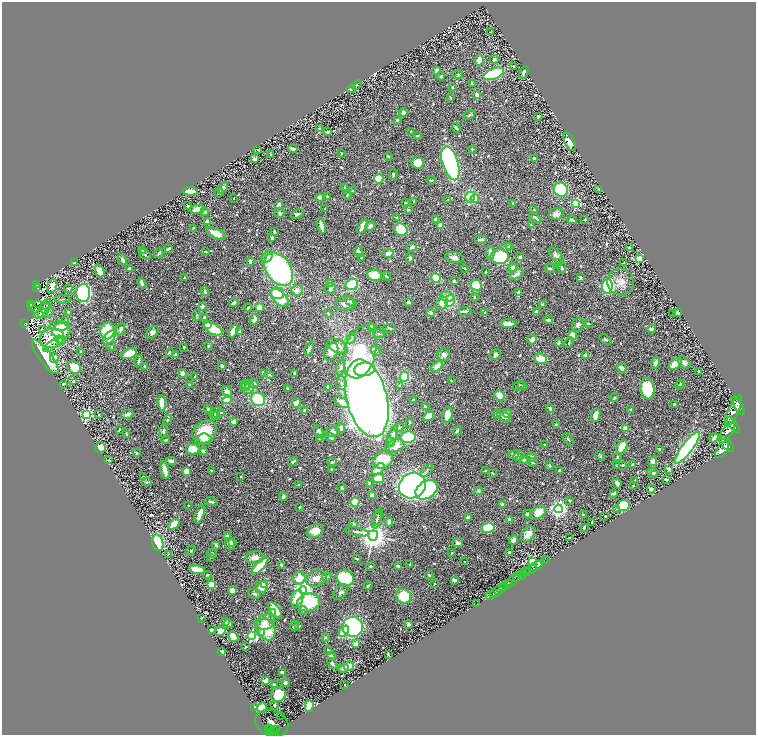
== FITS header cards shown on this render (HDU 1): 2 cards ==
NAXIS1  =                 1508
NAXIS2  =                 1466

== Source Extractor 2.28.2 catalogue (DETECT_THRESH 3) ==
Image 1508 x 1466 px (HDU 1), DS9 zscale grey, zoomed out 1/2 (1 PNG px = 2 x 2 image px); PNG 758 x 737 px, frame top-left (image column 1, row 1466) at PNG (2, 2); each listed source drawn as its Kron ellipse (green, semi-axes under 4 px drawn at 4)
Background 0.949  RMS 0.021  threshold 0.0637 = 3 sigma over >= 5 px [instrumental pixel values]
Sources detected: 808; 35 cannot appear on this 1/2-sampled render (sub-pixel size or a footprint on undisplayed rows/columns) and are neither listed nor drawn; of the other 773, the 500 brightest by FLUX_AUTO listed and drawn (273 fainter detections omitted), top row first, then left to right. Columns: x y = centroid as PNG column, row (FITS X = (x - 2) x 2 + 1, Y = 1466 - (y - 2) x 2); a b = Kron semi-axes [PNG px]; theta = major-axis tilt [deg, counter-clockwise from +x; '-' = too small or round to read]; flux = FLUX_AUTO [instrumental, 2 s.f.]
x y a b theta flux
491 32 3 2 - 3.9
494 59 4 3 - 16
479 60 5 4 - 52
513 66 2 2 - 4
437 70 2 2 - 52
524 72 6 3 66 14
494 74 11 5 20 400
458 75 5 3 - 3.8
441 76 4 3 - 6.3
472 84 4 3 - 8.2
357 85 5 3 - 4
452 87 3 2 - 6.8
351 89 4 3 - 17
477 95 4 3 - 23
450 98 4 2 - 3.9
403 113 4 3 - 22
469 115 6 3 27 7.1
538 117 3 2 - 7.7
397 120 3 3 - 10
456 128 5 2 - 8.4
320 129 3 2 - 29
328 132 3 2 - 9.6
411 132 3 2 - 5.5
417 136 4 2 - 5.3
570 142 10 5 -62 55
293 149 5 2 - 30
472 149 3 2 - 6.7
258 150 2 2 - 4.6
342 153 3 3 - 5.5
271 154 2 2 - 6.7
388 156 4 2 - 4.4
254 158 3 2 - 57
534 158 3 2 - 11
417 163 6 6 - 70
450 163 18 8 -73 1600
393 174 6 3 86 5.5
379 179 5 4 - 120
431 180 4 2 - 4.8
345 187 3 2 - 6.2
223 188 6 4 60 14
599 189 3 3 - 5.2
561 190 7 6 - 310
190 191 8 3 -1 94
353 191 3 3 - 4.5
219 193 5 3 - 6.3
347 195 3 2 - 5
327 196 2 2 - 3.9
319 197 4 3 - 18
470 197 5 5 - 670
234 198 2 2 - 4.3
448 199 4 3 - 3.9
475 199 4 4 - 55
414 201 3 2 - 4.8
405 203 3 2 - 4.7
513 203 4 3 - 5.5
576 203 3 3 - 360
279 205 5 3 - 19
188 206 2 2 - 4.7
197 209 8 4 7 25
325 209 3 2 - 5
408 210 2 2 - 11
534 210 3 3 - 4.1
205 211 4 3 - 7.2
279 213 5 5 - 7.4
297 214 7 3 24 12
556 214 8 6 15 25
396 217 3 3 - 4.3
535 218 7 2 -39 9.6
435 219 3 3 - 11
585 219 3 3 - 4.4
572 220 5 2 - 9.7
208 222 4 3 - 44
440 225 3 3 - 47
531 225 4 3 - 5.7
321 226 8 3 -75 23
363 226 8 3 64 63
370 226 5 4 - 20
193 228 3 2 - 4
401 230 7 6 - 140
274 231 3 2 - 8.9
216 233 11 5 -26 78
272 238 4 3 - 6.9
481 240 5 3 - 12
509 246 4 3 - 4.1
412 247 5 3 - 15
506 247 6 3 3 7.7
629 248 2 2 - 5.4
168 249 4 2 - 12
142 251 4 3 - 6.9
358 251 5 3 - 13
206 252 4 2 - 4.4
159 253 5 3 - 11
388 253 5 4 - 31
490 253 6 3 90 37
145 254 7 2 -35 5.3
556 256 10 5 -51 20
267 257 7 4 51 26
361 257 3 2 - 4
454 257 9 5 -11 19
500 257 9 7 -3 350
520 257 2 2 - 32
410 258 4 2 - 8.4
639 259 4 3 - 61
122 260 6 3 -62 19
250 261 3 3 - 16
74 263 3 3 - 5.5
559 263 3 3 - 4.3
624 263 3 2 - 3.9
514 267 3 2 - 20
129 268 3 2 - 13
512 268 3 3 - 24
550 268 5 3 - 7.3
562 268 6 3 -80 8.4
279 269 18 12 -57 1200
465 269 4 2 - 4.8
100 271 7 4 -68 31
486 272 3 2 - 4.8
516 274 8 3 29 21
374 275 7 5 -12 130
386 276 4 2 - 3.9
184 277 2 2 - 9.4
436 278 5 4 - 240
580 278 3 3 - 7.8
454 281 3 3 - 8.8
620 282 14 13 - 50
142 283 5 3 - 17
329 283 4 3 - 11
352 284 6 5 - 280
36 285 4 2 - 89
476 285 6 5 - 290
52 286 7 5 68 35
607 286 7 5 85 620
37 288 2 1 - 13
68 289 4 2 - 5.9
330 289 5 5 - 9.7
297 290 6 5 - 20
205 291 5 3 - 10
83 293 9 7 -89 950
277 293 7 5 -14 200
518 293 3 3 - 12
447 296 7 5 -8 31
475 297 4 3 - 8.7
280 298 11 6 -43 180
63 299 7 3 -1 5.5
450 301 6 5 - 200
351 302 7 4 -41 8.9
408 302 3 3 - 12
234 303 4 3 - 14
442 303 7 5 58 46
30 304 4 2 - 110
38 304 3 2 - 8
345 304 9 7 11 25
47 305 5 2 - 4.4
543 305 4 3 - 11
202 306 3 2 - 21
31 307 2 1 - 16
259 307 4 3 - 77
248 308 4 2 - 7.8
44 310 8 5 61 6.7
464 311 7 2 3 12
536 311 3 2 - 13
69 312 4 2 - 8.8
485 312 3 3 - 5.8
49 313 6 4 55 7.5
328 313 4 3 - 4.9
430 313 2 2 - 47
677 313 4 3 - 13
673 314 3 2 - 4.7
39 315 5 3 - 29
196 315 5 3 - 5.8
205 317 4 4 - 9.6
254 319 6 3 64 17
65 320 4 3 - 4
548 320 4 2 - 13
588 323 3 2 - 7.5
25 324 4 3 - 110
508 324 8 3 -1 30
207 325 4 3 - 23
578 325 7 6 - 13
60 326 10 5 1 33
371 326 4 3 - 8.8
373 328 3 2 - 5.1
389 328 6 3 -9 5.8
42 329 2 1 - 21
121 329 6 3 69 14
213 329 10 5 -27 180
651 329 4 3 - 19
61 331 9 7 7 150
108 331 8 7 - 190
233 331 7 3 66 97
240 331 4 3 - 7.6
153 332 7 5 46 16
379 334 6 2 -19 4.9
572 335 5 4 - 65
109 337 8 4 53 100
52 338 12 9 16 150
351 339 5 4 - 10
532 339 5 4 - 29
606 339 7 4 -34 7.1
60 340 6 4 -20 8.1
569 342 6 3 64 4.2
558 343 2 2 - 28
51 346 9 3 36 10
209 346 2 2 - 5.3
338 346 11 6 -29 50
111 347 4 4 - 5.2
184 347 2 2 - 6.6
309 348 7 3 68 14
376 350 6 4 -46 7
81 352 4 2 - 12
169 352 4 2 - 5.9
331 352 9 6 63 37
360 352 27 15 76 240
129 353 8 5 22 70
176 355 4 3 - 10
444 355 6 6 - 16
495 355 6 4 55 12
586 355 2 2 - 67
45 357 21 6 -54 240
54 358 5 4 - 59
541 359 6 5 - 81
138 361 6 2 77 9.2
655 363 6 3 78 19
684 363 7 5 -47 19
675 364 7 4 37 69
145 366 4 3 - 9.7
222 366 3 2 - 10
437 366 7 4 40 37
74 367 7 6 - 90
341 367 8 4 77 12
622 368 5 3 - 51
364 369 10 6 6 400
699 371 2 2 - 5.5
182 373 3 3 - 26
264 373 3 3 - 33
294 373 4 2 - 6.8
269 375 4 3 - 5.6
195 376 2 2 - 3.9
404 377 5 4 - 340
73 381 2 2 - 6.5
451 381 3 2 - 4.8
254 383 5 4 - 10
341 383 7 5 -87 15
680 383 4 3 - 4
63 384 2 2 - 11
189 385 3 3 - 4.4
246 385 5 4 - 7
400 385 3 3 - 4.5
519 385 6 3 33 6.3
680 385 5 3 - 5.3
245 386 5 4 - 6
522 386 4 2 - 3.8
328 387 3 2 - 14
249 388 6 4 57 16
287 388 2 2 - 4.1
647 389 11 7 -82 270
227 392 6 4 -53 33
500 395 5 5 - 70
614 397 5 3 - 6.8
367 398 40 20 -76 5300
258 399 7 6 - 260
227 400 5 3 - 130
413 400 3 2 - 5.9
342 402 8 4 -33 58
162 403 8 3 -85 110
296 403 5 3 - 36
674 405 2 2 - 5.9
425 406 3 3 - 6.3
738 406 10 4 -57 7200
208 409 2 2 - 7.8
550 409 4 3 - 8.4
630 410 3 2 - 6
304 411 4 3 - 19
733 411 17 5 65 8400
215 412 6 3 47 4.9
221 413 3 3 - 5.4
87 414 4 4 - 780
127 414 6 3 25 20
497 414 4 3 - 5.7
507 414 4 4 - 16
99 415 3 2 - 3.8
447 415 8 5 80 45
596 415 7 4 72 54
215 416 4 3 - 7.1
429 416 6 4 34 87
504 416 7 5 -36 24
168 420 5 4 - 6.2
234 422 3 3 - 38
410 422 2 2 - 4
556 425 3 2 - 9.6
733 425 9 4 -52 6600
399 427 5 3 - 7.9
340 428 5 4 - 20
625 429 3 3 - 110
119 430 2 2 - 5.2
163 431 7 3 -90 7.1
319 431 6 4 -63 14
457 431 5 3 - 7.2
728 431 10 5 57 7400
205 432 13 10 37 160
333 432 7 5 6 16
126 434 4 2 - 7.2
392 436 11 4 71 28
331 437 5 3 - 8.7
408 437 7 5 11 270
320 438 4 2 - 6.5
714 438 5 2 - 14
205 439 7 6 - 22
568 439 7 3 -48 5.9
166 440 4 3 - 5.4
390 442 4 4 - 7.4
727 444 9 5 -49 8300
544 445 3 3 - 4.7
395 446 10 6 21 57
101 447 5 5 - 30
622 447 7 5 62 120
687 447 19 5 53 1300
193 449 7 5 0 79
660 449 4 3 - 4.6
722 450 9 5 55 8100
203 451 4 3 - 13
136 453 3 2 - 6
514 455 5 3 - 12
519 456 6 3 27 5.6
600 456 5 3 - 5.3
532 457 5 3 - 15
617 457 4 3 - 5.9
109 460 3 3 - 5.8
383 460 10 8 30 150
523 460 3 3 - 21
171 461 5 3 - 17
293 461 5 3 - 8.4
653 461 5 3 - 23
332 462 5 3 - 4.9
533 463 5 3 - 4.9
617 465 3 3 - 6.3
623 465 3 2 - 5.1
632 465 3 2 - 9.3
549 466 2 2 - 18
378 469 7 4 44 57
669 469 4 2 - 17
165 470 9 3 -76 49
211 470 2 2 - 4
332 470 3 2 - 6.3
427 470 8 3 49 7.8
186 471 2 2 - 110
485 471 3 2 - 7.4
559 471 4 3 - 9.5
652 472 5 3 - 15
492 473 3 2 - 4.5
655 475 3 2 - 9
143 476 4 2 - 3.9
240 476 2 2 - 3.8
378 478 6 4 -7 91
666 480 3 2 - 6.9
634 481 3 2 - 5.7
147 482 5 2 - 5.8
369 483 3 2 - 4.9
617 483 5 3 - 18
299 485 3 2 - 4.3
412 486 14 12 34 1800
633 486 2 2 - 4.6
342 487 4 3 - 5.2
651 489 4 3 - 17
426 490 12 8 33 730
478 491 4 3 - 5.6
614 493 4 2 - 15
372 495 4 4 - 25
283 497 4 3 - 10
569 500 3 2 - 6
211 502 7 2 -12 9.3
355 502 4 4 - 120
502 504 2 2 - 22
188 505 2 2 - 5.2
623 505 6 5 - 130
300 507 3 3 - 5.4
558 509 4 4 - 1900
616 509 4 3 - 3.8
538 513 8 6 31 88
200 514 9 3 71 65
527 514 4 3 - 17
583 515 3 2 - 7.9
605 516 2 2 - 6.7
377 517 9 2 64 7.4
468 518 3 2 - 18
377 520 9 3 72 9.8
510 520 3 3 - 20
389 522 5 3 - 16
592 522 2 2 - 3.9
353 523 3 3 - 6.2
174 524 6 4 37 90
584 527 3 2 - 14
488 528 6 5 - 120
315 531 8 6 23 47
357 532 12 2 -11 8.4
528 534 8 6 49 35
373 535 5 4 - 6900
228 536 3 3 - 18
570 538 2 2 - 5.8
514 540 5 3 - 34
158 543 8 5 -75 250
233 543 3 2 - 8.4
458 543 5 4 - 9.9
230 544 6 5 - 37
216 545 4 2 - 12
191 550 5 3 - 4.1
509 552 4 2 - 18
212 553 5 2 - 9.6
452 553 3 2 - 3.9
168 554 4 4 - 4.2
210 557 3 3 - 4.7
255 557 9 6 5 29
357 559 3 3 - 4.7
547 559 3 1 - 54
545 561 2 1 - 38
465 562 2 2 - 4.4
532 562 3 3 - 390
260 565 11 4 48 210
281 565 4 2 - 7.4
410 565 3 2 - 6.6
371 566 2 2 - 3.9
398 566 4 2 - 18
537 566 6 2 31 2100
197 569 8 4 -13 79
531 569 5 2 - 2200
526 572 4 2 - 520
523 573 4 2 - 680
207 575 4 3 - 3.8
429 575 4 2 - 7.5
521 576 4 3 - 1100
327 577 5 3 - 5.1
299 578 6 6 - 58
316 578 10 8 16 43
345 578 9 7 -32 320
517 579 3 1 - 560
455 580 4 3 - 12
513 580 8 3 55 1700
265 584 4 4 - 67
434 584 3 2 - 4.4
507 584 6 3 24 4100
211 585 3 3 - 200
368 585 4 2 - 5.4
262 587 6 5 - 40
502 588 3 2 - 840
232 590 2 2 - 100
303 590 4 4 - 1900
499 590 10 2 34 1700
341 592 9 5 48 14
494 593 4 3 - 310
254 594 6 4 -30 10
490 595 5 2 - 460
404 596 7 7 - 130
297 599 9 6 79 57
308 602 12 8 13 410
477 604 2 1 - 22
275 610 9 5 -56 84
303 611 4 3 - 4.5
272 613 3 3 - 23
201 618 3 2 - 5.2
226 621 3 3 - 5.1
265 622 10 7 21 32
228 624 4 3 - 15
408 624 3 3 - 10
294 626 5 2 - 13
298 626 3 2 - 4.8
353 627 10 10 - 1100
266 629 11 8 -60 170
211 630 3 2 - 12
220 631 5 4 - 39
344 631 6 3 51 92
261 633 4 4 - 7.8
251 636 4 3 - 530
233 637 6 4 -58 150
325 638 4 3 - 5
356 644 3 3 - 22
246 647 3 2 - 6
328 650 4 3 - 6.8
222 652 3 3 - 22
388 654 3 2 - 7.9
331 656 4 3 - 16
332 664 6 4 -51 12
349 666 5 4 - 22
344 668 5 3 - 26
282 673 4 3 - 29
266 681 4 3 - 57
285 682 4 3 - 8.7
274 684 3 3 - 12
345 684 2 2 - 5.5
278 694 8 7 - 130
274 705 3 2 - 5.4
309 706 6 4 88 110
255 708 3 2 - 21
262 708 5 5 - 100
281 715 2 1 - 39
272 723 17 12 -19 120
269 728 3 3 - 400
270 729 4 2 - 500
274 730 4 2 - 380
276 730 2 2 - 150
270 733 3 2 - 570
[273 fainter detections neither listed nor drawn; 35 sub-pixel or undisplayed-footprint detections neither listed nor drawn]